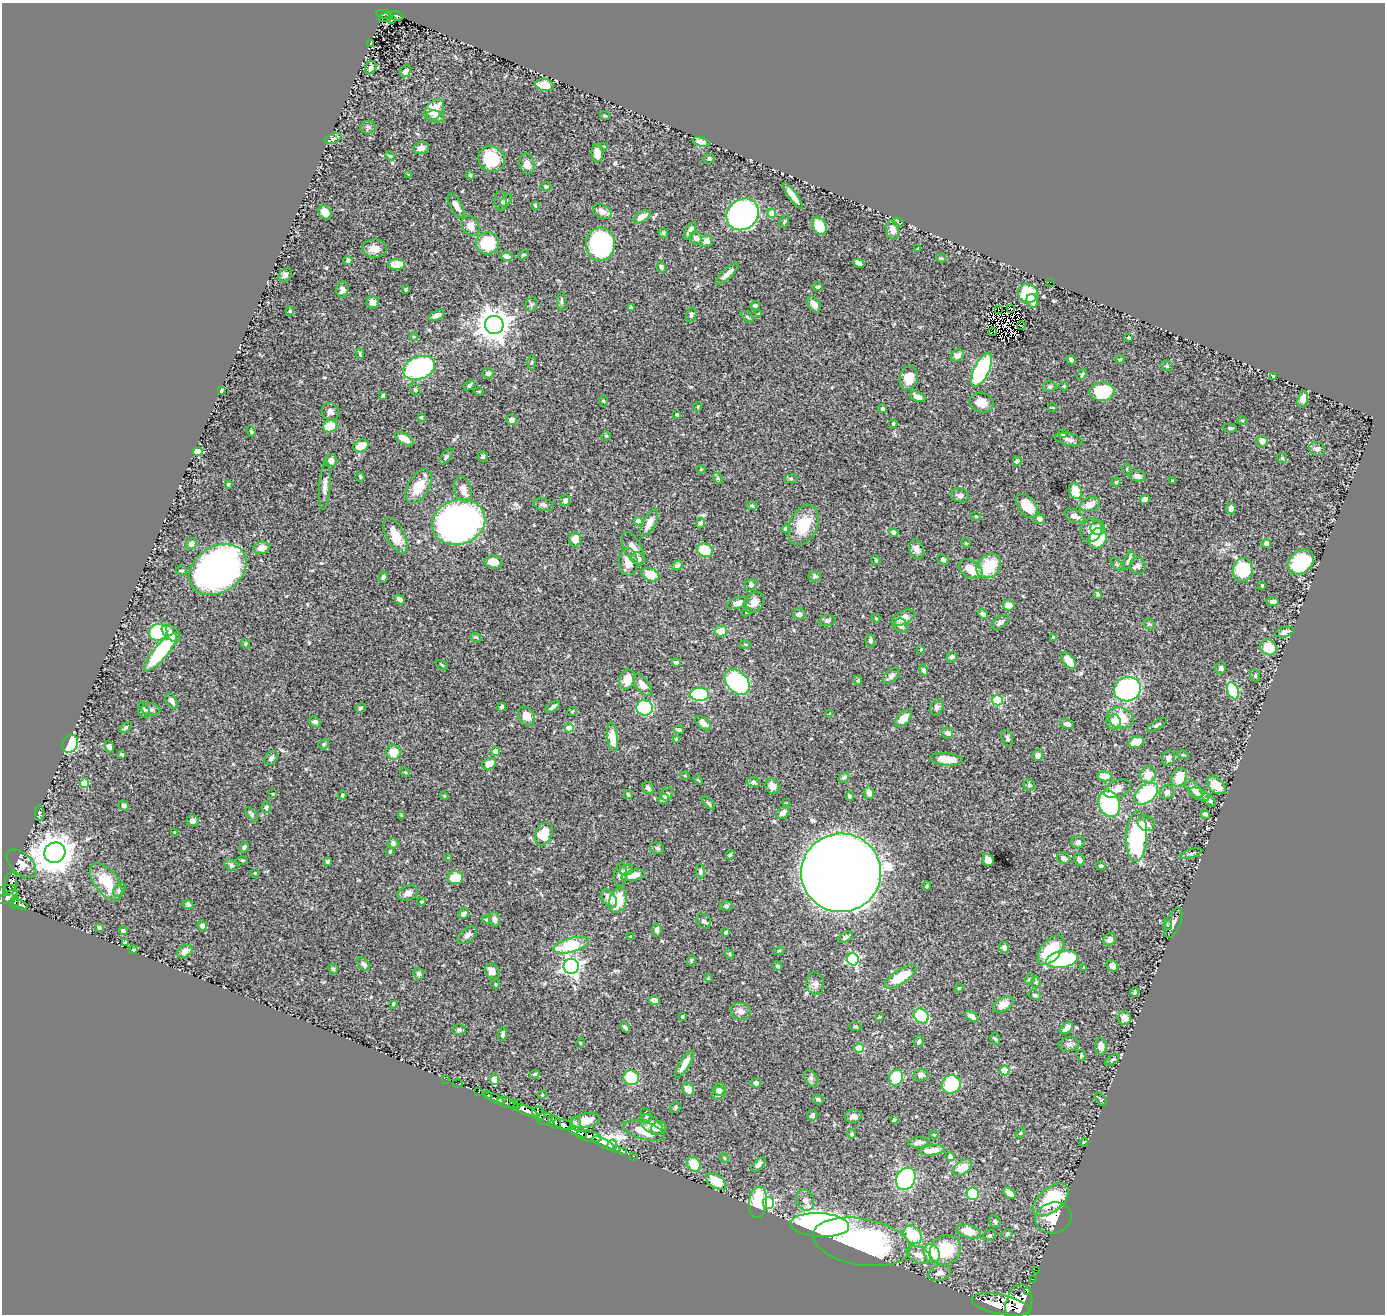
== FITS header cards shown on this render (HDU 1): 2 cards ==
NAXIS1  =                 1383
NAXIS2  =                 1312

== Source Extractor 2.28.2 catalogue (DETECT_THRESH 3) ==
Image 1383 x 1312 px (HDU 1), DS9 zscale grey, 1 PNG px = 1 image px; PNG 1387 x 1316 px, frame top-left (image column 1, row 1312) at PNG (2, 3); each listed source drawn as its Kron ellipse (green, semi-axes under 4 px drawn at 4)
Background 0.731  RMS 0.015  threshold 0.0457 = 3 sigma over >= 5 px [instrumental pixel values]
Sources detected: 509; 4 with non-positive FLUX_AUTO (blend fragments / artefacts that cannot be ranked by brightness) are neither listed nor drawn; of the other 505, the 500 brightest by FLUX_AUTO listed and drawn (5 fainter detections omitted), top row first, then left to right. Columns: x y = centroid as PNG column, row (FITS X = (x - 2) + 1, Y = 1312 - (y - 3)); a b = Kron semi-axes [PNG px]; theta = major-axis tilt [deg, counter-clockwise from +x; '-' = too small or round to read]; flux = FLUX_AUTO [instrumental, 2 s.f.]
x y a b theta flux
384 14 8 3 -9 82
396 16 7 4 -16 82
385 17 7 3 21 31
391 20 3 2 - 0.8
371 43 3 2 - 0.69
371 68 7 5 65 3.6
405 71 6 5 - 4.9
545 85 9 6 -13 14
434 110 12 8 52 20
436 116 9 5 -13 4.4
605 116 5 3 - 0.93
368 127 7 6 - 2.5
333 139 9 4 22 2.2
701 142 8 4 -16 4.1
605 147 4 2 - 0.87
421 148 8 5 9 7.8
597 153 9 5 -83 8.2
390 156 5 3 - 0.99
492 159 14 12 -40 36
709 159 6 4 22 1.6
527 164 11 7 -82 7
409 175 4 4 - 1.4
470 175 4 4 - 1.1
546 186 5 3 - 1
793 196 15 4 -54 9.4
501 201 10 6 -85 4.2
506 201 7 4 43 1.9
535 205 4 3 - 1.1
456 206 14 5 -60 7.8
325 212 7 6 - 7.4
602 212 10 7 -29 7.1
772 213 4 4 - 18
743 214 17 14 42 440
642 217 9 5 32 7.8
784 222 7 4 64 1.4
898 222 6 3 -30 1.3
471 226 10 8 -60 9
819 226 9 6 -59 26
892 230 9 6 -80 9.4
690 231 9 4 59 5.7
663 233 5 4 - 1.3
696 238 7 6 - 4.2
707 241 6 5 - 7.4
488 243 11 11 - 37
600 244 16 14 90 160
374 249 12 9 1 10
918 249 4 2 - 0.71
523 255 6 3 32 1.3
507 256 6 4 -15 4.3
941 258 5 4 - 1.2
348 260 4 4 - 2.8
859 263 6 4 -25 4
396 264 8 5 2 19
661 267 5 4 - 3.1
727 274 15 5 42 6.6
285 275 7 6 - 3.1
1050 282 2 2 - 25
818 287 5 4 - 1.3
342 289 8 6 -88 5.1
406 289 3 3 - 1.3
1028 293 10 9 - 44
561 301 9 3 90 1.8
1032 301 7 5 -69 8.2
373 302 6 6 - 6.8
532 304 7 5 72 2.4
814 304 9 5 -56 6.7
755 305 4 4 - 2.5
631 308 4 3 - 2.7
998 309 3 2 - 1.5
1010 309 4 2 - 0.74
290 311 4 4 - 1.4
759 314 4 3 - 0.94
437 315 9 4 26 4.7
691 315 7 5 80 2.5
747 317 7 3 -45 1.2
494 325 9 9 - 1600
1021 326 4 2 - 1.8
992 332 4 2 - 0.94
414 337 4 3 - 0.72
1129 338 3 3 - 1.1
360 354 5 3 - 1.4
957 355 7 5 32 4.3
1120 359 5 3 - 0.99
1071 360 5 3 - 3.5
532 362 7 3 89 1.3
1167 366 6 5 - 1.7
419 368 16 11 22 140
982 370 18 7 64 120
488 373 5 5 - 3.3
1082 374 6 3 63 1.2
1273 376 4 3 - 1.5
909 378 12 9 78 15
469 385 6 4 37 2.4
1064 386 4 3 - 1.4
1050 387 7 5 1 1.8
221 390 3 3 - 1.2
415 390 7 4 -62 1.5
479 392 5 3 - 0.75
1102 392 12 9 0 54
383 395 3 3 - 1.5
918 397 8 4 -23 5.2
1303 399 8 5 76 6.9
604 401 5 3 - 1
982 403 12 9 -12 12
698 407 5 3 - 0.82
1052 407 4 2 - 0.79
882 409 4 3 - 2
330 412 9 8 - 3.9
677 415 3 3 - 1.7
421 417 3 3 - 1.4
512 420 5 5 - 5
1242 420 5 3 - 0.79
893 424 4 3 - 1.4
330 426 7 6 - 22
1230 428 7 4 -8 1.6
251 431 5 4 - 1.2
1063 434 4 4 - 2.4
606 436 5 4 - 1.3
404 439 10 5 -30 13
1069 439 14 6 -13 4.6
1262 441 6 5 - 5.8
361 446 8 6 28 13
1317 449 8 6 -28 3.2
198 452 5 4 - 21
446 457 9 5 53 2.2
483 457 5 5 - 2.4
1282 458 5 5 - 1.5
331 461 6 6 - 6.1
1017 461 4 4 - 3.4
701 469 4 4 - 1
1127 469 6 4 90 1.2
1137 476 8 5 -8 4.6
360 477 5 4 - 1.2
718 478 6 4 -60 1.3
791 479 7 3 8 1.3
1172 481 3 3 - 1.2
1116 482 4 4 - 1.3
228 484 4 3 - 1
325 486 24 5 86 6.7
418 486 19 10 60 21
463 490 13 8 -74 9.9
1075 491 8 6 -70 18
960 495 9 7 -5 4.4
1145 499 5 4 - 6.5
565 501 5 5 - 3.4
1090 504 10 7 19 11
543 505 10 6 -15 3.7
752 505 6 4 -3 1.3
1027 506 14 8 -50 24
1231 508 6 5 - 3.9
976 516 5 3 - 0.78
1074 516 10 6 -25 5.4
1039 519 6 5 - 2.8
638 521 4 4 - 11
459 522 27 22 20 570
649 523 15 6 61 11
700 523 5 4 - 2.4
803 525 21 14 65 28
1098 528 7 7 - 7.2
786 529 4 4 - 2.6
1091 530 12 10 69 8.8
894 532 5 4 - 4.4
396 536 19 9 -63 19
1098 538 10 8 64 37
575 539 7 6 - 10
966 543 5 3 - 0.9
1266 543 5 4 - 5.3
191 544 6 5 - 3.9
262 548 8 6 13 9
633 549 18 8 -62 10
917 549 10 7 -70 5.5
705 550 8 6 -23 30
638 559 7 6 - 3.2
943 559 6 4 -27 2.3
876 560 5 4 - 1.2
1129 560 10 4 63 2.8
494 562 9 6 -9 9.4
628 562 14 9 -86 11
1301 562 14 11 40 92
1117 564 8 3 -46 1.3
677 565 5 4 - 2.6
989 566 13 10 43 36
1138 566 8 7 - 3.8
218 569 31 23 34 500
971 569 13 8 -32 19
181 570 5 5 - 1.7
1243 570 12 10 80 55
650 574 9 6 -26 16
815 576 6 5 - 1.9
383 577 5 4 - 2.2
751 585 6 5 - 2.9
1262 585 4 3 - 1.1
1098 594 4 3 - 1.5
399 599 5 4 - 3.9
1273 602 6 4 -10 3.6
738 603 11 5 19 6.6
754 603 11 9 43 8.8
1009 605 6 5 - 7.1
747 612 5 4 - 1.5
799 614 6 6 - 3.6
983 614 5 4 - 3.3
876 618 4 4 - 1
903 618 12 6 27 13
827 621 8 5 8 2.3
1000 622 10 5 37 3.9
1149 624 6 4 -42 1.8
901 625 7 6 - 4.2
721 631 6 5 - 15
158 632 9 8 - 80
1285 632 9 5 15 6
171 633 11 6 -39 5.8
476 637 6 3 -19 1.2
1053 637 3 3 - 2.4
870 641 6 5 - 2.2
245 644 5 4 - 1.4
745 644 6 3 -1 1.1
1268 647 8 7 - 23
921 649 4 3 - 0.76
160 652 24 7 50 80
952 657 5 5 - 2.4
1069 661 10 5 -51 15
676 662 5 4 - 2.2
442 665 7 2 -33 0.95
1221 668 6 5 - 3.2
924 670 6 4 -70 2.9
891 676 10 6 41 3.8
1255 676 6 5 - 1.7
627 679 10 8 71 13
858 680 5 4 - 1.5
737 682 15 10 -47 110
643 685 12 6 -53 9.4
1127 689 14 12 15 180
1233 691 9 5 -67 68
700 694 9 6 -1 82
998 700 5 5 - 73
172 701 8 5 -55 4.6
502 707 4 4 - 3.6
553 707 8 4 37 2.6
937 707 8 6 68 3.7
360 708 5 4 - 1.4
645 708 8 7 - 100
151 709 9 6 -8 3
144 710 8 5 -70 3.1
572 711 5 3 - 1
830 713 4 4 - 1.1
526 716 10 8 -56 10
903 718 10 6 46 15
1120 718 13 10 -21 22
315 722 6 5 - 2.4
1114 722 7 7 - 6.9
703 723 9 5 -40 5.4
1067 724 7 4 -24 3.4
1157 725 11 4 31 2.2
126 728 7 3 42 1.3
569 728 4 4 - 14
679 730 5 3 - 2.1
947 733 6 5 - 2.9
612 737 14 5 -84 15
1007 738 8 5 -72 2.7
676 739 4 4 - 1.2
1136 742 8 5 16 12
70 744 9 7 63 64
324 744 5 4 - 1.9
109 747 6 4 -65 3.9
496 751 4 4 - 17
393 752 7 7 - 15
122 754 4 3 - 1.6
1038 755 6 5 - 5.4
1183 755 6 3 -17 1.1
271 758 8 6 48 2.7
1168 758 8 6 70 4.9
947 759 16 6 -5 17
489 764 7 5 29 11
405 772 5 4 - 1.1
1148 775 8 8 - 17
685 776 4 3 - 0.75
1105 776 7 5 -9 10
844 777 6 5 - 2.1
1179 777 10 7 67 19
698 780 5 3 - 1
753 782 7 4 -7 2.3
84 783 4 4 - 30
1029 785 6 5 - 2.2
1216 785 11 7 -41 18
772 786 8 6 -62 7.4
648 788 6 5 - 2.9
1117 789 14 8 23 8.8
1193 789 11 5 -48 8.9
1167 792 7 6 - 4.7
869 793 6 5 - 6.2
273 794 3 2 - 0.69
628 794 4 4 - 1.8
667 794 7 6 - 3.5
1146 794 13 8 40 83
1199 794 11 5 -25 4.6
342 795 5 3 - 1.2
444 796 4 3 - 1
850 796 5 3 - 1.7
664 799 5 5 - 2.8
1209 800 8 4 -45 2.7
709 803 8 4 -47 1.7
786 803 3 3 - 0.94
1109 804 13 10 -70 110
124 805 5 5 - 3.4
266 807 5 4 - 2
39 813 7 4 -85 1.6
783 813 7 5 33 4.1
251 814 9 4 -50 2.2
1205 814 5 4 - 2.2
402 815 4 3 - 1.2
193 821 6 5 - 5.2
1146 823 9 7 -29 5.2
175 833 3 3 - 1.1
544 834 12 8 66 29
1137 837 25 10 87 140
1078 842 6 6 - 3.9
393 843 5 5 - 3.2
244 847 5 4 - 1.9
657 848 7 5 -14 2.2
390 851 4 3 - 1.5
55 853 11 10 - 2500
1191 853 11 3 17 1.9
730 855 5 4 - 1.2
448 858 3 3 - 0.74
1063 858 6 5 - 4.4
242 860 6 4 0 1
988 860 6 5 - 6.3
1079 860 7 5 -57 3.8
327 861 4 4 - 1.9
21 864 18 10 -42 11
231 865 7 5 -18 1.9
1101 866 5 4 - 2.5
626 870 7 5 20 2.9
700 871 7 4 -87 2.5
255 873 4 3 - 0.82
841 873 40 39 - 2800
621 875 12 6 83 7.1
633 875 12 5 13 10
455 878 8 6 6 24
106 882 21 11 -52 31
11 883 11 6 81 280
927 886 4 4 - 1.2
119 890 8 5 52 2.3
6 891 9 5 18 450
408 893 10 7 22 5.5
8 897 11 5 31 810
609 898 10 6 -54 8.1
618 900 12 8 71 29
15 902 7 3 81 210
421 902 4 4 - 1.6
20 904 8 3 -25 240
188 904 5 4 - 2.4
726 906 6 4 8 1.9
464 914 6 4 45 3.2
494 919 7 5 -75 5
486 920 4 4 - 0.98
704 921 8 6 -46 3.6
1173 923 16 7 67 5.3
1168 925 5 3 - 1.1
202 926 4 4 - 3.3
99 928 4 3 - 2
657 930 6 5 - 3.8
123 931 4 3 - 1.8
726 932 3 3 - 1.8
467 935 11 6 38 5
631 937 3 3 - 0.95
846 937 8 4 33 2.8
1110 939 7 5 43 5.9
125 943 4 3 - 1.3
571 945 18 7 14 51
1004 947 6 5 - 3.9
133 950 4 3 - 0.92
1051 950 17 9 50 53
185 951 8 5 32 5.7
779 951 6 4 27 1.4
729 954 5 4 - 1.3
853 959 6 6 - 110
1062 959 16 8 10 88
692 960 5 4 - 1.4
363 964 8 5 -50 3.1
571 966 7 7 - 370
778 966 5 4 - 1.4
1112 966 6 5 - 3.9
1084 968 4 3 - 1.3
333 969 5 4 - 1.2
492 971 8 6 -52 6.6
418 974 6 5 - 2.4
900 977 18 7 33 31
708 978 4 3 - 0.74
1030 979 5 3 - 0.98
1036 982 5 5 - 1.2
495 984 4 4 - 1.1
815 984 11 9 -77 5.1
959 988 4 4 - 1.2
1135 992 5 3 - 1.5
1034 995 6 4 -26 1.4
654 1000 5 4 - 5.6
393 1004 3 3 - 0.94
1003 1004 11 6 28 8.5
741 1011 10 8 -10 6.1
921 1016 8 6 -46 53
972 1016 7 4 -36 5.5
682 1017 3 2 - 1
880 1017 4 3 - 0.98
1125 1018 7 6 - 6.9
855 1027 6 3 -8 1.2
625 1028 5 3 - 2.2
1067 1028 7 5 41 7.3
459 1030 6 5 - 2.4
503 1034 7 4 80 3.2
995 1039 6 4 -61 1.6
919 1041 6 4 68 1.8
580 1043 5 3 - 0.89
1069 1044 10 7 6 3.6
1101 1046 8 5 -88 8.2
859 1048 5 4 - 28
1081 1055 5 3 - 1
1112 1060 8 4 35 1.3
684 1064 15 5 59 12
1005 1071 5 4 - 38
535 1074 5 3 - 1.6
921 1075 8 6 11 4.4
631 1078 8 7 - 43
896 1078 8 6 64 43
446 1079 2 2 - 6.8
494 1079 6 4 -83 11
811 1079 9 6 -63 2.7
756 1083 5 5 - 4.2
458 1084 5 3 - 24
951 1084 10 9 - 49
688 1089 6 5 - 8.9
720 1089 6 6 - 8.1
479 1092 3 3 - 49
718 1093 7 6 - 4.7
487 1095 4 3 - 120
542 1095 4 3 - 0.93
495 1098 10 3 -26 280
818 1099 6 5 - 2
1101 1099 8 3 -51 1.2
506 1102 9 5 -14 1100
518 1103 2 2 - 32
514 1105 5 4 - 580
675 1107 6 4 51 1.5
526 1110 13 4 -23 2000
539 1114 7 5 -59 1200
646 1115 7 5 -63 2
812 1115 5 5 - 2.8
853 1116 8 6 9 4.2
545 1119 8 6 17 390
586 1120 14 7 12 13
894 1120 3 3 - 2.1
554 1122 7 5 -51 640
575 1123 7 5 -81 2.4
563 1125 10 5 -17 680
652 1125 13 7 -39 16
659 1128 7 6 - 6.9
644 1131 22 8 -16 21
577 1132 10 4 -21 1300
1020 1133 5 4 - 1.3
852 1134 5 4 - 1.9
934 1135 4 4 - 0.95
589 1136 13 5 -11 1500
919 1142 10 5 4 4.7
1084 1142 4 3 - 0.94
604 1143 13 3 -26 160
612 1145 6 3 56 92
617 1149 3 2 - 29
932 1150 13 5 7 8.9
623 1152 3 3 - 22
633 1156 3 2 - 29
950 1157 5 4 - 2.8
724 1158 5 4 - 1.2
694 1164 8 6 -53 27
759 1164 9 4 43 3.1
962 1168 10 6 34 15
906 1179 11 9 60 200
716 1181 11 6 -35 26
1009 1193 7 4 -37 7.8
973 1194 6 6 - 45
805 1200 11 8 -65 6.3
1051 1200 21 11 40 65
758 1202 16 9 84 46
768 1203 6 5 - 130
1053 1218 18 15 16 20
995 1222 7 5 -56 2.2
820 1225 29 12 -3 520
969 1231 12 6 -16 17
1007 1234 5 4 - 1.9
913 1235 10 8 -48 40
990 1235 6 5 - 2
862 1242 49 23 -10 220
946 1250 16 14 35 50
932 1254 10 7 -64 28
919 1255 13 8 -26 9.4
1036 1270 2 2 - 6.9
940 1273 11 8 21 6.9
1033 1279 2 2 - 5.2
1027 1291 3 2 - 9000
1019 1304 19 13 78 5100
1000 1305 29 10 -11 7100
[5 fainter detections neither listed nor drawn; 4 non-positive-flux detections neither listed nor drawn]